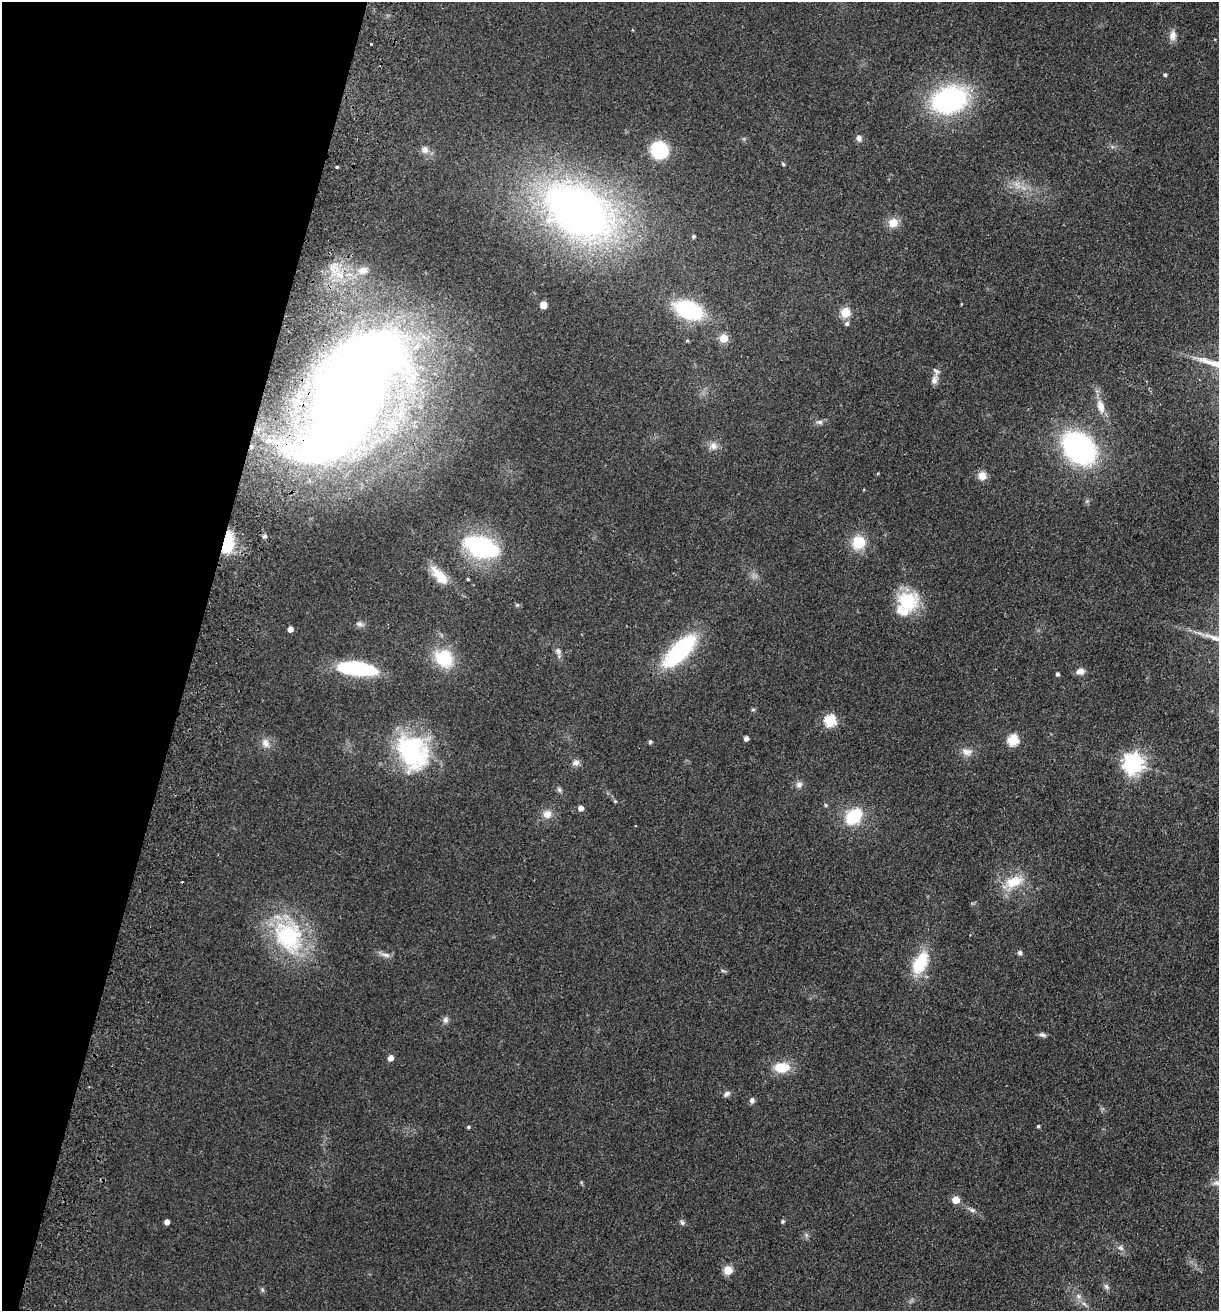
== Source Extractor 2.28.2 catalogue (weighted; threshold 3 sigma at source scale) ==
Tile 9 of 4 x 4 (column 1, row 3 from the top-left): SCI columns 188-1404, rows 1328-2636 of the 5368 x 5274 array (HDU 1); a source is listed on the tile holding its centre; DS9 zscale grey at full resolution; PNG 1221 x 1313 px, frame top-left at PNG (2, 2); no overlay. Shown black and unused: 16% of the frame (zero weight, under 2 of 3 exposures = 3% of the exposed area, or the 3 px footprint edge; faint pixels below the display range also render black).
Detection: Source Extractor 2.28.2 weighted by HDU 2 'WHT'; one run over the whole footprint, this tile lists its part. Background 0.0768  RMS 0.0079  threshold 0.0354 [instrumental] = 3 sigma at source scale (4.5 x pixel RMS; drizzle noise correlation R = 1.50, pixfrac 1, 0.05/0.05 arcsec/px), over >= 5 px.
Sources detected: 93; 1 inside a brighter object's white glare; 1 cosmic-ray / hot-pixel residue — not listed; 3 inside a brighter listed object's ellipse — not listed separately; the other 88 listed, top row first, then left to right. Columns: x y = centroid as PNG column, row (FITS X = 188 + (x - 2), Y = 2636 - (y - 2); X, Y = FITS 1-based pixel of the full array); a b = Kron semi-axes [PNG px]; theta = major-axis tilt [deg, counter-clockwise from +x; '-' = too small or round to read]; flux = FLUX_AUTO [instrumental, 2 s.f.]
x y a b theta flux
1173 35 13 9 84 5.4
371 44 3 3 - 0.93
1165 75 4 4 - 1.5
949 100 28 19 19 160
859 138 9 6 -72 3.2
425 150 10 10 - 4.7
659 150 13 12 - 52
783 164 5 4 - 1
337 167 3 3 - 1.6
578 211 71 47 -31 500
893 223 13 12 - 8.4
694 236 4 4 - 1.3
363 270 14 10 13 7.2
543 305 5 5 - 6.6
689 310 22 13 -23 86
845 313 5 5 - 37
847 324 6 5 - 2.2
724 338 5 5 - 23
687 341 4 4 - 0.9
934 380 12 8 77 4.3
348 398 138 53 59 1100
1101 406 21 10 -73 9.2
819 422 9 6 -1 2.5
268 440 9 7 32 4.7
713 446 11 10 - 4.9
1079 448 25 19 -43 200
878 473 4 3 - 0.66
982 476 10 10 - 6.7
264 536 5 4 - 2.3
858 542 15 14 - 19
227 543 23 11 84 33
481 547 31 18 -20 100
439 575 29 12 -47 17
468 579 4 3 - 0.79
907 601 28 23 31 38
517 605 6 4 44 1
359 624 11 6 -12 2.5
290 629 4 4 - 5.8
1201 634 16 3 -19 4
558 651 8 7 - 3
679 651 40 16 45 85
444 658 19 16 -46 38
357 668 35 11 -7 83
1080 671 9 7 9 5.1
1057 674 4 3 - 2
753 710 6 4 1 0.98
830 721 6 6 - 70
746 738 4 4 - 3.7
1013 740 6 5 - 60
650 742 4 4 - 1.5
265 743 13 10 -68 6
411 750 45 38 -80 91
967 752 15 10 -7 6.1
576 762 9 8 - 3.7
1133 764 7 7 - 440
799 785 9 8 - 3.3
559 790 8 5 -63 1.8
615 801 5 4 - 0.92
826 805 5 4 - 1.2
581 808 5 4 - 5.3
547 814 12 11 - 6.6
854 816 15 11 46 40
1013 882 27 15 26 21
288 936 46 36 -62 85
1020 953 5 5 - 2.6
386 955 14 6 -10 3.7
920 963 21 11 63 38
723 971 9 3 -15 1.2
445 1020 9 7 76 2.8
1042 1035 10 5 -19 2.2
390 1058 5 4 - 7
782 1067 18 12 3 18
727 1094 10 6 36 2.5
752 1100 7 6 - 2.6
1038 1126 3 3 - 0.98
468 1127 4 3 - 1.1
1217 1183 12 7 1 4.3
955 1200 5 5 - 15
972 1210 8 6 -15 2.2
782 1221 6 5 - 1.2
167 1222 4 4 - 4.9
682 1222 8 6 -57 1.8
1121 1248 8 7 - 2.8
728 1270 5 5 - 24
1106 1287 9 6 -50 2.4
262 1290 7 5 -61 1.3
1078 1296 8 6 -3 2.9
1084 1304 9 4 -30 2.4
Overlapping masked pixels (flux is a lower limit): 3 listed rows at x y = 348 398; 268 440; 227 543
Isophote crosses this tile's border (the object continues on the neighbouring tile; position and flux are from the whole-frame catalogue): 1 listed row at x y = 1217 1183